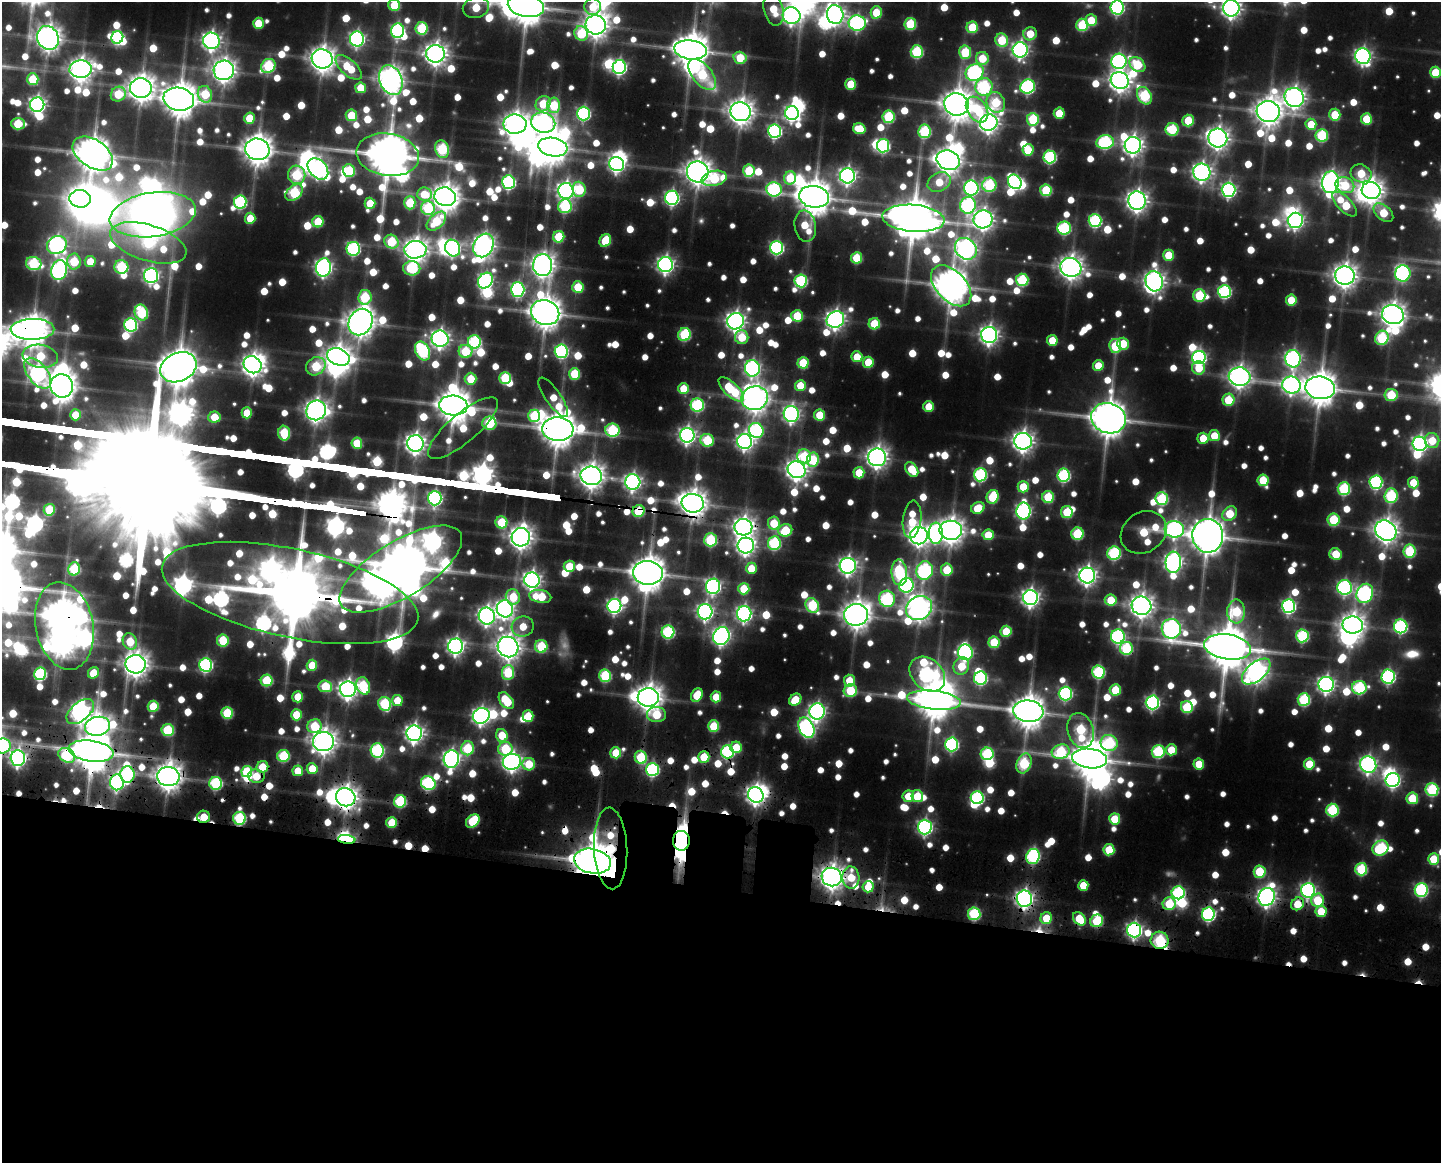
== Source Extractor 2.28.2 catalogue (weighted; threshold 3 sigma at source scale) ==
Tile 11 of 3 x 4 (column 2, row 4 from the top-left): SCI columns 1720-3158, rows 167-1327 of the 4982 x 4975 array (HDU 1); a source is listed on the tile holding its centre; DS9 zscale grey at full resolution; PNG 1443 x 1165 px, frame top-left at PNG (2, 2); each listed source drawn as its Kron ellipse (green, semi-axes under 4 px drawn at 4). Shown black and unused: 24% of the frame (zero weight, under 3 of 5 exposures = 13% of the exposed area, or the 3 px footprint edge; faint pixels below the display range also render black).
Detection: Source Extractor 2.28.2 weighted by HDU 2 'WHT'; one run over the whole footprint, this tile lists its part. Background 0.0689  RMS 0.0087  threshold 0.0392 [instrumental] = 3 sigma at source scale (4.5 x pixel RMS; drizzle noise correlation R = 1.50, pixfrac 1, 0.05/0.05 arcsec/px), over >= 5 px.
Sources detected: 1244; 22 too faint to see at this stretch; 59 inside a brighter object's white glare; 21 cosmic-ray / hot-pixel residue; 1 long thin detection or spike segment (spike, bleed or trail) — neither listed nor drawn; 15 inside a brighter listed object's ellipse — not listed separately; of the other 1126, all 500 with FLUX_AUTO >= 37.7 (the completeness limit of this list) listed and drawn (626 fainter detections not listed), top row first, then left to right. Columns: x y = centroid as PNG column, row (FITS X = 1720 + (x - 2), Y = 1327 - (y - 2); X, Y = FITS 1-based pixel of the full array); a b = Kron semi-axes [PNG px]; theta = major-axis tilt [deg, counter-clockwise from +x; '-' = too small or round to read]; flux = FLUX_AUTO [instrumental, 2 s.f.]
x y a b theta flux
394 5 6 5 - 61
526 6 18 11 -11 3500
476 7 13 10 13 51
593 7 8 8 - 46
1117 7 7 6 - 290
1231 8 8 8 - 820
774 9 17 9 -76 47
876 12 6 5 - 56
835 15 9 8 - 720
792 16 9 8 - 650
1091 20 6 5 - 39
258 23 5 5 - 44
857 23 8 7 - 360
910 24 6 6 - 93
596 25 10 9 - 1400
1082 25 6 6 - 100
972 27 6 5 - 69
421 28 6 6 - 100
398 31 7 6 - 260
581 33 7 6 - 87
1030 34 7 6 - 40
117 37 6 6 - 190
48 38 12 10 -65 1500
357 39 7 7 - 400
1002 40 7 6 - 78
211 41 8 8 - 670
691 50 16 9 -7 3000
1020 50 8 7 - 540
917 52 6 6 - 130
965 52 7 6 - 83
436 54 9 8 - 1100
1363 56 8 7 - 520
740 58 6 6 - 50
982 58 6 6 - 51
322 59 10 9 - 1500
1119 61 8 7 - 320
1137 65 9 6 -41 80
268 66 8 6 43 140
349 67 16 7 -42 59
619 67 7 6 - 340
81 69 11 9 3 1300
224 70 10 10 - 1200
975 72 9 8 - 330
1435 72 5 5 - 53
702 74 18 9 -51 100
33 79 6 6 - 76
391 80 15 11 -68 1500
1120 80 9 8 - 1100
851 84 5 5 - 55
984 87 9 8 - 190
1028 87 7 7 - 270
141 88 11 10 - 1600
361 88 5 5 - 46
118 94 8 7 - 62
205 94 8 7 - 67
1144 96 9 6 -60 140
1294 97 10 9 - 920
179 99 15 11 -11 3000
996 102 11 9 -67 86
543 104 8 7 - 46
956 104 12 11 - 2200
37 105 7 7 - 570
554 105 7 6 - 75
977 110 14 9 -56 89
1268 111 11 10 - 1800
741 112 10 9 - 1500
583 113 7 6 - 250
792 113 7 7 - 400
1059 113 5 5 - 44
351 115 6 5 - 54
1335 115 6 5 - 53
889 117 6 6 - 120
249 118 5 5 - 46
1033 119 6 6 - 110
1366 119 5 5 - 59
1188 121 6 5 - 61
543 123 12 10 -13 720
989 123 9 8 - 890
18 124 7 5 -1 69
515 124 11 9 1 1200
1311 124 6 5 - 40
859 129 6 5 - 49
1172 129 6 6 - 91
775 131 7 6 - 280
925 131 7 6 - 130
1322 135 6 6 - 130
1218 138 9 9 - 980
1105 142 9 7 7 210
1133 145 8 8 - 840
883 146 7 6 - 200
553 147 15 9 -10 2300
257 149 12 11 - 2100
442 149 9 6 -73 150
1028 150 5 5 - 48
93 154 22 13 -34 3000
388 155 31 21 -8 5400
1050 157 6 6 - 190
948 160 12 9 -20 1500
617 164 7 7 - 460
318 169 12 8 -48 580
349 171 6 6 - 83
749 171 6 5 - 84
698 172 11 10 - 1700
1202 172 8 8 - 740
1361 173 11 8 -21 57
297 175 9 8 - 110
847 176 7 7 - 550
714 178 13 7 12 110
790 178 6 6 - 58
508 182 7 6 - 250
939 182 12 9 28 44
1015 182 8 6 -55 270
1330 182 11 8 82 880
989 185 7 7 - 140
1345 185 9 7 -21 63
971 188 7 7 - 340
579 189 7 6 - 82
774 189 8 7 - 220
1046 190 6 6 - 87
1228 190 7 7 - 390
566 191 8 7 - 640
1371 191 9 8 - 1300
294 193 10 6 39 140
424 194 7 6 - 38
445 197 11 9 -13 1800
814 197 15 11 -8 2900
672 198 7 7 - 340
80 199 10 9 - 1100
1137 201 9 8 - 990
240 202 6 6 - 200
370 203 5 5 - 44
410 203 6 5 - 70
1344 204 16 7 -45 73
968 205 8 7 - 250
565 206 7 7 - 140
428 208 7 7 - 120
1383 213 11 7 -41 61
153 215 43 22 9 790
250 218 5 5 - 39
913 218 31 13 -5 5000
983 219 9 9 - 890
1295 220 8 7 - 470
436 221 11 7 45 79
1095 221 6 6 - 200
318 222 5 5 - 63
805 226 16 10 -80 55
1064 228 7 6 - 170
559 237 6 5 - 66
605 241 7 5 59 64
391 242 7 6 - 90
148 243 40 18 -18 160
57 245 10 8 28 550
483 245 12 9 60 1100
453 248 8 7 - 370
777 248 7 6 - 260
353 249 7 7 - 220
966 249 12 10 -44 860
415 250 11 8 4 1400
1169 255 5 5 - 46
857 258 5 5 - 70
74 261 8 6 89 70
90 262 5 5 - 38
34 263 8 6 -16 140
543 265 11 9 84 1200
665 265 7 7 - 570
121 267 7 7 - 120
324 267 9 7 80 570
1071 267 10 9 - 1300
412 268 8 7 - 110
59 270 10 7 76 450
1403 273 8 7 - 210
151 276 7 7 - 400
1345 276 10 9 - 1300
1022 280 6 6 - 120
485 281 8 7 - 330
801 281 6 6 - 170
1154 281 10 8 -75 860
951 286 25 15 -46 2800
578 287 6 5 - 59
518 290 7 7 - 300
1224 292 6 6 - 210
1199 295 6 6 - 97
365 297 7 6 - 82
1291 300 5 5 - 46
141 313 8 6 -69 130
545 313 14 12 -21 2600
1393 315 11 9 -18 1300
797 316 6 5 - 63
835 319 9 8 - 740
736 321 8 8 - 780
360 322 14 11 59 1900
874 324 6 5 - 67
130 325 6 6 - 220
32 329 22 10 1 2100
684 334 6 6 - 130
989 335 8 8 - 700
742 337 7 6 - 50
1382 338 7 6 - 140
440 339 8 8 - 710
1052 340 5 5 - 40
474 342 6 6 - 180
1123 344 6 5 - 48
1115 346 7 6 - 84
423 351 10 7 -64 200
465 351 7 6 - 82
561 351 7 6 - 250
40 356 18 11 -10 83
338 357 11 8 -21 1300
857 357 5 5 - 41
1199 357 7 6 - 330
1293 359 8 8 - 450
868 362 5 5 - 52
803 363 5 5 - 67
253 365 9 8 - 1000
316 366 10 8 34 83
1098 366 5 5 - 40
178 367 19 14 25 4000
752 368 8 7 - 410
1199 368 6 6 - 44
38 373 18 9 -52 450
574 374 6 5 - 72
1240 377 11 9 -7 1100
505 378 6 6 - 100
471 379 6 6 - 40
800 385 5 5 - 38
1291 385 9 8 - 620
62 386 12 11 - 1900
1320 388 15 11 -9 2900
683 389 5 5 - 41
731 389 16 7 -43 94
1391 395 6 6 - 72
553 397 23 7 -55 40
755 398 13 12 - 1600
1228 400 6 6 - 65
453 405 14 10 -5 2700
697 405 6 6 - 170
929 406 5 5 - 40
316 410 10 9 - 1100
247 413 5 5 - 42
791 414 8 7 - 500
75 415 5 5 - 38
820 415 5 5 - 48
534 416 6 6 - 95
214 417 6 5 - 41
1109 418 18 15 -17 3600
489 423 7 6 - 77
463 428 44 14 40 68
558 429 16 12 -3 3000
612 430 7 6 - 130
756 431 8 7 - 230
284 433 7 6 - 92
687 435 7 7 - 550
1214 436 5 5 - 43
1203 438 5 5 - 41
707 440 7 6 - 87
1432 440 7 7 - 41
745 441 7 7 - 500
1023 441 8 8 - 960
357 443 5 5 - 51
415 443 8 8 - 910
1420 444 7 7 - 470
804 456 7 7 - 82
877 457 9 9 - 960
813 460 7 6 - 83
912 469 8 5 -55 51
796 470 9 8 - 1000
859 473 6 5 - 44
980 475 6 6 - 200
1064 475 6 6 - 190
591 476 10 9 - 1400
1263 480 5 5 - 62
633 482 8 7 - 520
1376 482 7 6 - 220
1413 483 5 5 - 44
1023 487 5 5 - 41
1344 489 6 6 - 150
1391 496 7 6 - 150
993 497 7 6 - 83
1048 497 6 6 - 80
435 498 7 6 - 350
1162 499 6 6 - 120
693 503 11 9 -8 1800
978 508 7 5 29 42
49 510 6 5 - 70
639 511 6 6 - 93
1023 511 8 7 - 370
1067 512 6 6 - 75
1229 514 8 6 43 54
912 519 19 9 83 71
1333 520 6 6 - 83
501 522 6 6 - 72
774 523 6 6 - 53
743 527 9 8 - 1000
1174 529 10 8 -6 520
785 530 7 6 - 65
951 530 11 9 -7 1500
1386 531 11 9 -36 1300
1144 532 24 20 35 91
936 533 10 7 -89 340
1077 534 6 6 - 100
988 535 5 5 - 45
919 536 9 8 - 950
1208 536 17 15 -85 3200
521 537 9 9 - 1100
710 540 6 6 - 120
774 543 7 6 - 160
746 546 8 8 - 710
1409 551 6 6 - 110
1114 553 7 6 - 170
1336 554 6 5 - 52
1173 562 10 8 87 670
569 566 5 5 - 39
848 566 8 8 - 680
751 568 5 5 - 42
74 569 6 6 - 110
401 569 70 28 32 9300
947 570 6 6 - 52
925 571 9 8 - 270
648 573 15 12 -5 2900
899 573 13 8 -85 160
1087 575 8 8 - 750
532 580 8 7 - 670
906 585 7 7 - 270
713 586 7 7 - 400
1345 587 7 7 - 320
744 589 5 5 - 48
290 593 131 44 -12 16000
1365 593 10 8 67 350
540 596 11 6 -10 64
513 597 7 7 - 50
1030 598 7 7 - 680
887 599 8 8 - 200
1111 600 6 5 - 50
812 605 8 6 -58 120
614 606 7 7 - 390
1141 606 10 9 - 1300
1288 606 7 6 - 310
919 608 13 11 32 1400
505 609 9 8 - 630
1236 611 12 9 90 100
705 612 7 7 - 500
744 614 7 7 - 470
856 615 12 10 9 1800
487 616 8 8 - 680
1353 625 10 8 -10 1200
64 626 44 29 -79 5600
523 626 11 10 - 38
1401 626 7 6 - 240
1171 629 10 9 - 610
1006 631 5 5 - 59
668 632 6 6 - 170
721 636 9 8 - 620
1118 636 7 7 - 270
1302 636 6 6 - 160
223 640 6 6 - 64
130 641 8 7 - 48
994 642 6 5 - 79
456 646 7 7 - 560
541 646 6 6 - 84
508 647 11 10 - 1400
1227 647 23 12 -9 5400
1126 648 6 6 - 130
965 652 8 7 - 320
136 664 10 9 - 1400
206 665 6 6 - 250
312 665 5 5 - 49
961 666 9 7 64 46
1098 672 6 6 - 170
1256 672 17 9 40 990
93 673 6 5 - 42
508 673 7 6 - 99
40 674 6 6 - 170
927 674 20 15 -43 400
605 676 6 6 - 120
1388 677 7 6 - 290
981 678 6 6 - 190
267 680 6 6 - 99
849 681 6 5 - 43
1326 684 7 7 - 580
325 686 7 6 - 74
363 686 9 6 -70 75
1359 688 7 6 - 170
348 689 8 8 - 860
1115 690 6 5 - 58
850 691 7 6 - 86
1065 693 7 6 - 240
697 695 7 5 57 44
298 697 5 5 - 42
648 697 10 9 - 1700
716 697 5 5 - 43
397 700 5 5 - 38
795 700 6 5 - 44
934 700 27 9 -6 3400
1304 700 6 6 - 150
506 701 9 6 -51 69
1152 702 7 6 - 330
385 704 7 6 - 130
153 706 5 5 - 62
1187 707 6 6 - 86
817 711 8 7 - 530
1028 711 15 11 -7 2700
80 712 16 9 39 780
227 713 6 5 - 91
656 714 9 7 -3 53
296 715 5 5 - 52
481 716 8 7 - 630
528 716 5 5 - 53
97 726 12 9 12 1000
314 726 7 7 - 79
714 726 5 5 - 74
806 728 10 7 -64 420
168 730 6 6 - 92
1081 730 18 13 -73 130
414 733 8 8 - 700
502 735 6 5 - 46
323 742 10 9 - 1400
1109 743 8 8 - 150
952 744 7 6 - 230
3 746 8 7 - 170
736 747 6 5 - 44
468 748 7 6 - 98
505 749 7 6 - 85
377 750 7 6 - 200
1171 750 6 5 - 41
91 751 22 10 -8 4700
727 752 7 6 - 220
1061 752 9 7 15 120
1158 752 6 6 - 150
616 753 5 5 - 55
987 754 6 6 - 140
67 755 9 6 -33 130
283 756 6 6 - 120
641 757 6 6 - 96
704 757 5 5 - 59
18 758 8 7 - 530
1090 758 17 10 -6 3500
451 759 9 7 81 610
512 762 9 8 - 720
1024 763 10 7 68 130
529 764 6 6 - 51
1199 764 5 5 - 40
1309 764 5 5 - 52
1368 765 8 8 - 570
262 767 6 5 - 52
312 769 5 5 - 40
652 770 6 6 - 230
298 771 5 5 - 38
247 772 5 5 - 88
127 774 8 7 - 160
168 776 11 9 -7 1800
256 776 8 7 - 40
1393 780 7 7 - 360
117 782 8 7 - 380
216 783 6 6 - 170
428 783 7 6 - 240
1432 790 6 6 - 150
756 795 8 7 - 780
908 796 6 6 - 39
917 796 6 5 - 59
346 797 10 9 - 1400
977 798 6 6 - 240
1412 798 6 6 - 65
400 801 6 6 - 130
1332 810 6 6 - 140
204 817 6 6 - 40
239 818 6 6 - 140
1115 819 5 5 - 48
473 821 8 5 44 85
392 823 5 5 - 60
925 827 7 7 - 410
347 839 9 3 -5 230
681 841 10 8 87 2800
611 848 41 16 -87 210
1381 848 8 7 - 150
1109 850 5 5 - 65
1033 856 8 6 70 210
1434 859 5 5 - 51
592 861 18 12 -11 3700
1361 869 6 6 - 120
1260 872 6 6 - 85
832 877 10 9 - 1400
851 877 11 8 -87 46
1083 885 5 5 - 41
868 887 5 5 - 41
1308 890 7 7 - 370
1421 890 7 6 - 210
1178 893 6 6 - 210
1267 897 9 8 - 780
1024 899 8 8 - 670
1318 900 7 6 - 63
1169 904 6 6 - 70
1297 904 7 6 - 39
1321 911 6 5 - 45
974 914 6 6 - 150
1208 914 6 6 - 260
1046 918 6 5 - 44
1079 919 7 5 -48 59
1097 921 6 6 - 94
1134 930 7 7 - 470
1160 940 9 8 - 170
Overlapping masked pixels (flux is a lower limit): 53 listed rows (the first 20) at x y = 526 6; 691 50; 741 112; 32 329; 553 397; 558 429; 693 503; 639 511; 743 527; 710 540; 290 593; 64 626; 348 689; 97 726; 323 742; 3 746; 91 751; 727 752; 67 755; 704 757
Isophote crosses this tile's border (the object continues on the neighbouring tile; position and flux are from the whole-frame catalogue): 10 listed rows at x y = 394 5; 526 6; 476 7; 593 7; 1117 7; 1231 8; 774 9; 835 15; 1435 72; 3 746